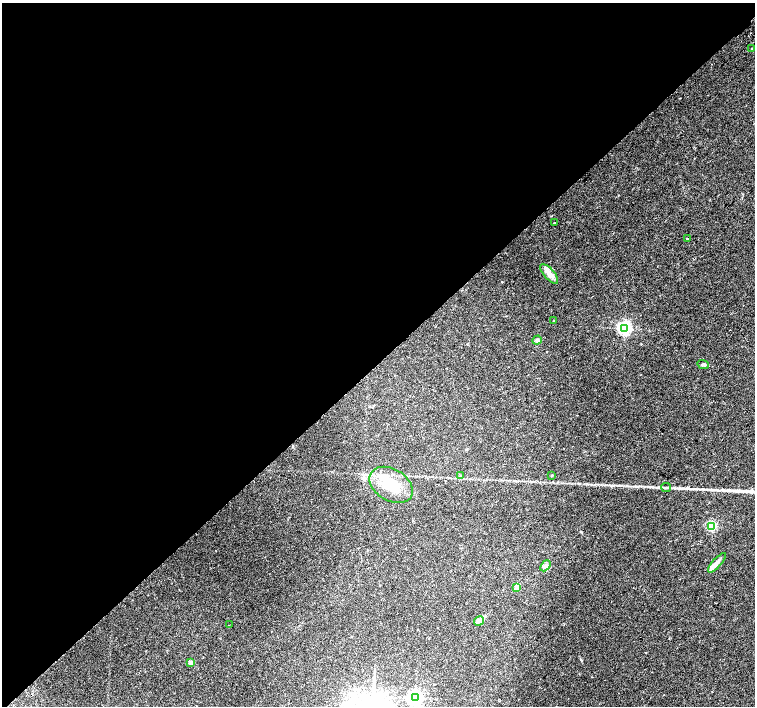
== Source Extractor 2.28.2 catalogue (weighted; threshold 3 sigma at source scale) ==
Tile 5 of 4 x 4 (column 1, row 2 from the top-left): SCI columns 49-1554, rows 3080-4487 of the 6116 x 6093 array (HDU 1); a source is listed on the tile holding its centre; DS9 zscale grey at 2 x 2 block average (1 PNG px = mean of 2 x 2 image px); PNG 757 x 708 px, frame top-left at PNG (2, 3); each listed source drawn as its Kron ellipse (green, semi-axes under 4 px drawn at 4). Shown black and unused: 51% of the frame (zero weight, under 2 of 3 exposures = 3% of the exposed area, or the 3 px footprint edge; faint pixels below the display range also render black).
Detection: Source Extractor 2.28.2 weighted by HDU 2 'WHT'; one run over the whole footprint, this tile lists its part. Background 0.05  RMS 0.0057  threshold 0.0257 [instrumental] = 3 sigma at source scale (4.5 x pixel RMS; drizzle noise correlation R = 1.50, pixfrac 1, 0.0396/0.0396 arcsec/px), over >= 5 px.
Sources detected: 23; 1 cosmic-ray / hot-pixel residue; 1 long thin detection or spike segment (spike, bleed or trail) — neither listed nor drawn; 1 inside a brighter listed object's ellipse — not listed separately; the other 20 listed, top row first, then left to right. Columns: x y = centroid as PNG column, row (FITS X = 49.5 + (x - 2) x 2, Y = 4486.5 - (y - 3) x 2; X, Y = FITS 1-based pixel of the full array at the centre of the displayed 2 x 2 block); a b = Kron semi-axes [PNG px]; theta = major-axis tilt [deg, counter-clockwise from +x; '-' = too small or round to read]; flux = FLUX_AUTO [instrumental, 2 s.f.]
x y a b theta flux
752 48 2 2 - 4.5
554 223 2 2 - 2.9
687 238 2 2 - 4.3
549 274 12 5 -49 8.1
554 321 3 2 - 0.93
624 328 4 4 - 360
537 340 5 4 - 2.7
703 364 6 4 -24 2.2
552 475 3 2 - 0.79
460 476 3 3 - 2
391 485 23 16 -31 40
666 487 5 2 - 1.9
712 526 3 3 - 120
717 563 12 4 48 5.7
545 566 6 3 47 3.4
517 587 3 2 - 21
479 621 5 3 - 2.9
229 625 2 2 - 0.65
191 662 3 2 - 14
415 698 4 4 - 430
Diffuse or blended objects may show on this block-average render without a row.